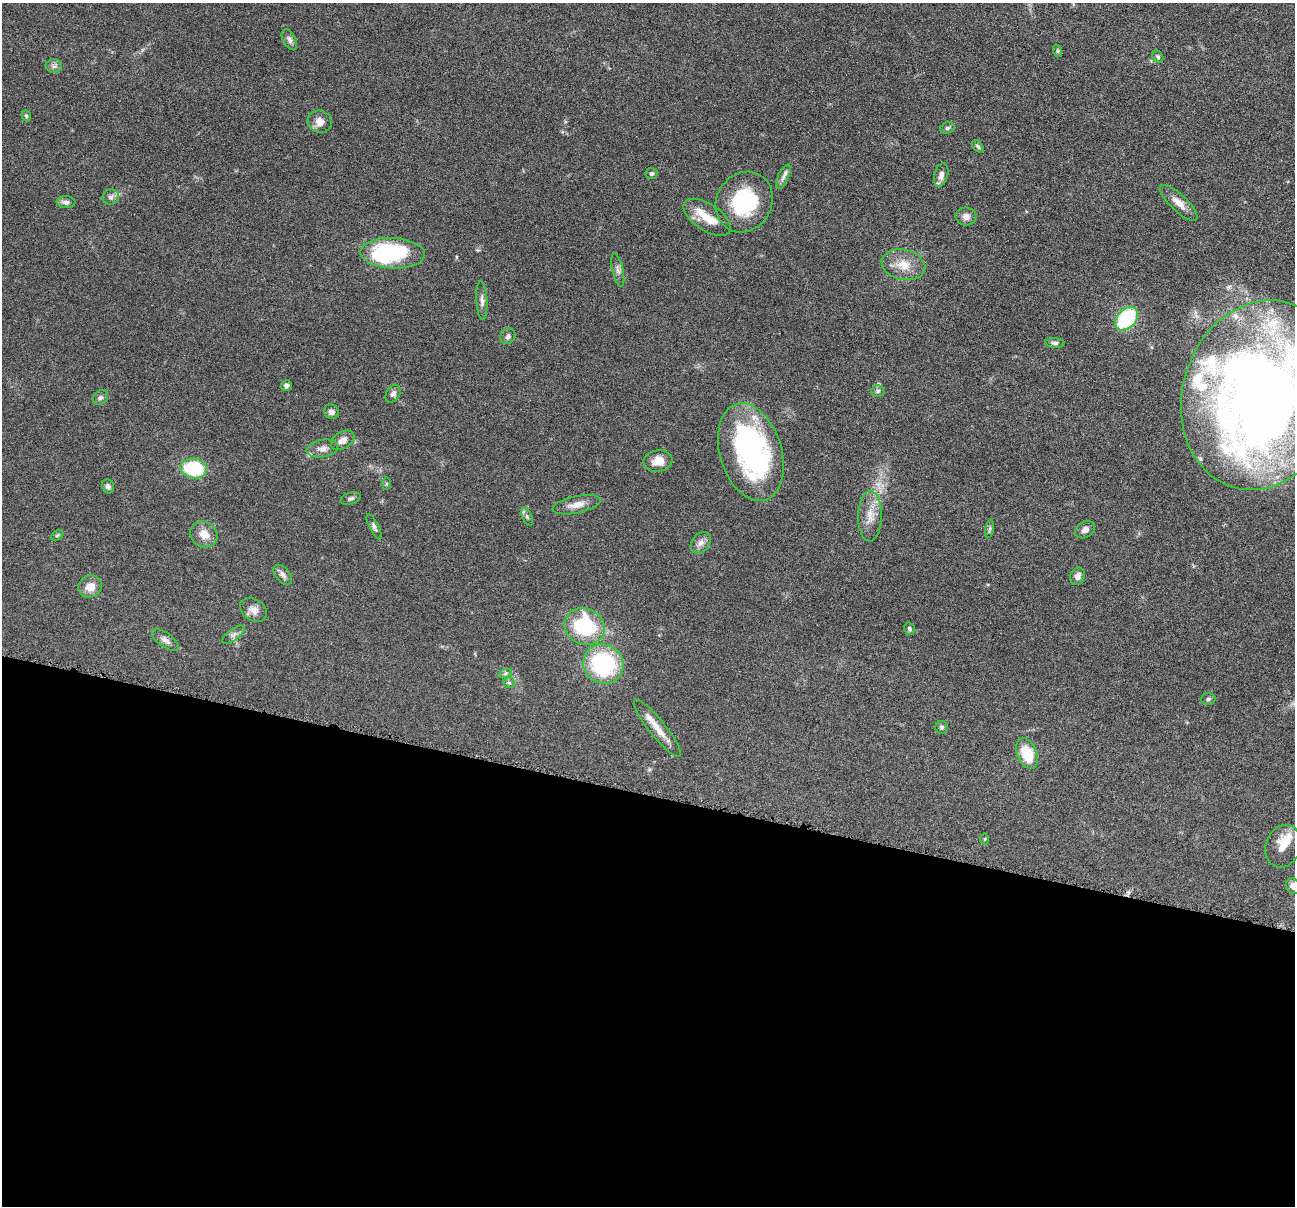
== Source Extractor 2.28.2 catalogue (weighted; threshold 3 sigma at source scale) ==
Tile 14 of 4 x 4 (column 2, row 4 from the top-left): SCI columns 1299-2591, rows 255-1458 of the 5183 x 5199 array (HDU 1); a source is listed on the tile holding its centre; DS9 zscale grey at full resolution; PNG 1297 x 1208 px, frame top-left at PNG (2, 3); each listed source drawn as its Kron ellipse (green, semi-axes under 4 px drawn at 4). Shown black and unused: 34% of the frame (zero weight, under 4 of 8 exposures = <1% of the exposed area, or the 3 px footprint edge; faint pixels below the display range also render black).
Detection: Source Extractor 2.28.2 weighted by HDU 2 'WHT'; one run over the whole footprint, this tile lists its part. Background 0.0372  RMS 0.0038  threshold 0.0156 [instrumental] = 3 sigma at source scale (4.09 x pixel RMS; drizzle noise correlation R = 1.36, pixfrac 0.8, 0.05/0.05 arcsec/px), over >= 5 px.
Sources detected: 74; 3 inside a brighter object's white glare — neither listed nor drawn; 6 inside a brighter listed object's ellipse — not listed separately; the other 65 listed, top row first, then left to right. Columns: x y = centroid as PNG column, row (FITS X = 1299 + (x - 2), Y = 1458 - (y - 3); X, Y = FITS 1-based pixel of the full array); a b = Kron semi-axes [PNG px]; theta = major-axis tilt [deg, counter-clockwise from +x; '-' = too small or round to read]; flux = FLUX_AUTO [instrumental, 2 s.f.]
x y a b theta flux
289 40 11 6 -62 1.3
1058 51 6 4 -71 0.47
1158 57 6 5 - 0.61
54 66 8 6 -1 1.1
26 116 6 4 -68 0.6
320 122 12 11 - 3.2
947 128 7 5 16 0.77
978 146 7 4 -46 0.65
651 174 6 5 - 0.71
941 175 12 7 74 2.2
783 177 13 5 65 1.4
111 197 8 7 - 1.2
66 202 9 6 -4 1.3
744 202 31 27 58 27
1179 203 24 8 -43 3.6
966 216 10 9 - 2.3
707 217 27 13 -33 7.2
393 253 32 15 -3 35
903 265 22 15 -13 6.4
618 270 17 5 -77 1.4
482 300 19 5 -87 1.6
1127 319 14 9 46 28
508 336 8 7 - 0.99
1055 343 9 5 -4 0.81
286 385 5 5 - 1.2
878 391 7 5 5 0.7
393 394 9 6 60 1.2
1261 395 96 78 72 440
101 398 8 6 42 1
331 412 8 7 - 1.4
343 440 13 8 32 2.5
322 449 16 9 10 2.3
751 452 50 31 -73 64
658 461 14 10 7 4.2
194 468 13 10 -8 21
386 484 6 3 89 0.46
108 486 7 6 - 1.2
351 498 10 6 16 0.95
577 505 24 8 12 3.6
870 516 25 12 89 5.3
527 517 9 5 -64 0.93
374 527 14 5 -63 1.1
990 529 9 4 79 0.64
1085 530 10 8 34 1.7
204 534 14 12 -26 4.4
57 535 6 4 30 0.51
701 543 12 9 51 1.9
283 575 11 7 -49 1.6
1078 576 9 7 67 2
90 587 12 11 - 4
253 610 14 11 -36 2.6
585 626 20 18 -25 27
909 629 6 5 - 0.68
233 635 13 5 36 1.4
165 640 15 7 -35 1.9
603 664 20 19 - 34
505 674 7 4 19 0.6
509 683 6 5 - 0.71
1208 699 7 6 - 0.71
942 727 6 6 - 0.79
657 728 36 8 -51 5
1027 754 16 10 -66 9.6
985 839 5 3 - 0.3
1283 846 22 17 69 5.7
1293 886 8 7 - 2.3
Isophote crosses this tile's border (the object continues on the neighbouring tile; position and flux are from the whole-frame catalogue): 2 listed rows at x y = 1261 395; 1293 886